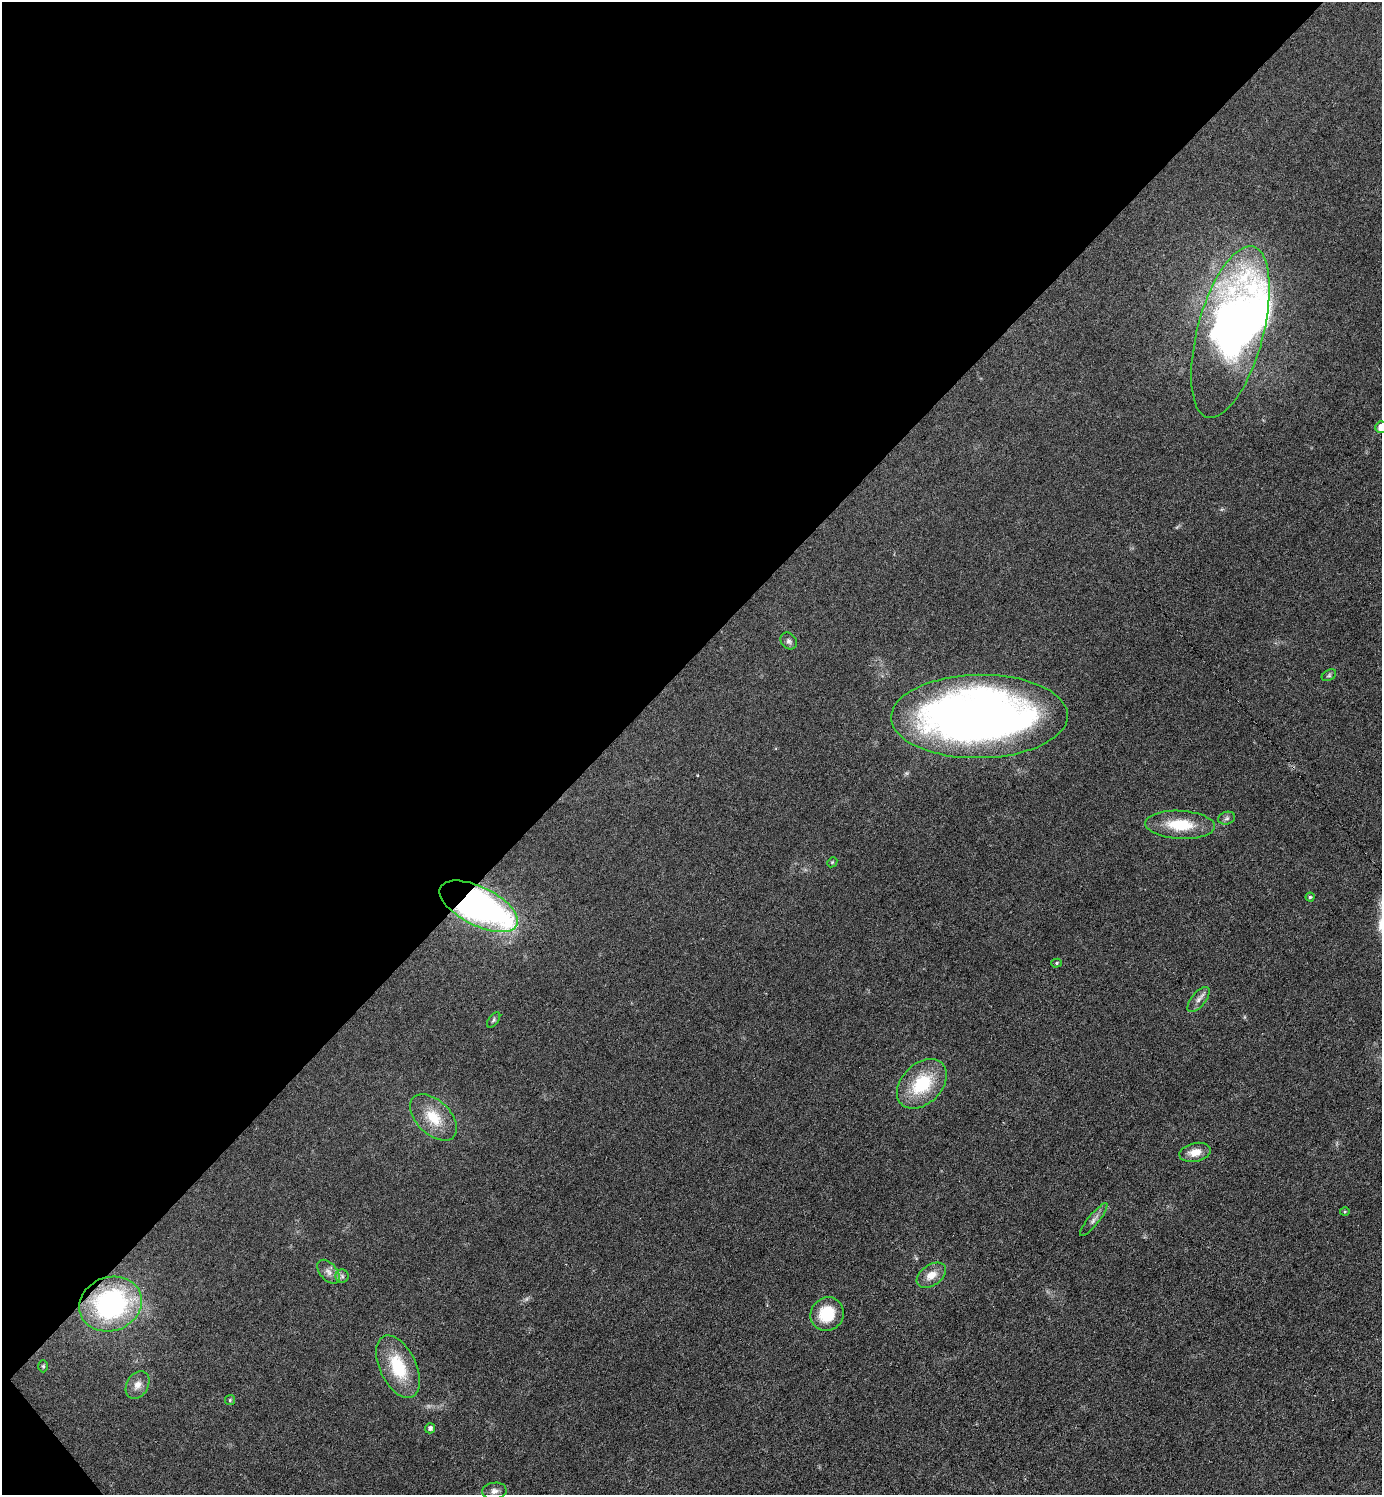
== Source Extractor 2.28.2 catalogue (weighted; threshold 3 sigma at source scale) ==
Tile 5 of 4 x 4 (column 1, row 2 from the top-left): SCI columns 300-1679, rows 2988-4480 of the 5975 x 5976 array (HDU 1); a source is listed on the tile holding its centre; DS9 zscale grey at full resolution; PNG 1384 x 1497 px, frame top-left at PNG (2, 2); each listed source drawn as its Kron ellipse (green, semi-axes under 4 px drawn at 4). Shown black and unused: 45% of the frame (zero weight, under 3 of 6 exposures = <1% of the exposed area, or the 3 px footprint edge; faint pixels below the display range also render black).
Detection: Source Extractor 2.28.2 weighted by HDU 2 'WHT'; one run over the whole footprint, this tile lists its part. Background 0.0329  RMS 0.0039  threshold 0.016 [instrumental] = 3 sigma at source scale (4.09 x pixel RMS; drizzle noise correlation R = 1.36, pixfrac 0.8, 0.05/0.05 arcsec/px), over >= 5 px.
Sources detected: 32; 1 too faint to see at this stretch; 1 inside a brighter object's white glare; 1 cosmic-ray / hot-pixel residue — neither listed nor drawn; the other 29 listed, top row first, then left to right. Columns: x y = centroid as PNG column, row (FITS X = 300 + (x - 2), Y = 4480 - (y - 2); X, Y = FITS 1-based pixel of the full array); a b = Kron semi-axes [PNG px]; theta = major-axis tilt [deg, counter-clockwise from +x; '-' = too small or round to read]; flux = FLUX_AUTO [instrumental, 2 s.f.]
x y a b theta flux
1230 332 88 33 75 210
1381 427 6 5 - 3.6
789 641 9 7 -48 1.2
1329 675 8 5 30 0.7
979 716 88 41 1 330
1227 818 8 6 16 0.93
1180 825 35 14 -3 13
832 862 5 4 - 0.44
1310 897 4 4 - 0.52
479 906 43 19 -26 160
1057 963 5 4 - 0.55
1198 1000 15 7 51 2.1
494 1020 9 5 53 0.69
922 1084 29 20 44 20
433 1117 28 17 -44 11
1195 1152 16 9 12 4.3
1345 1212 5 3 - 0.37
1094 1220 20 5 51 1.8
328 1272 14 8 -49 2.3
931 1275 16 10 36 4.5
342 1276 6 6 - 0.96
110 1304 32 27 18 66
827 1314 17 16 - 12
43 1366 6 5 - 0.56
398 1367 33 18 -65 18
138 1385 15 10 60 3.2
230 1400 5 5 - 0.55
430 1428 5 5 - 1.3
494 1491 12 8 8 1.9
Overlapping masked pixels (flux is a lower limit): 2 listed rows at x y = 479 906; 110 1304
Isophote crosses this tile's border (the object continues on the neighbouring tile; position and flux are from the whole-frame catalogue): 1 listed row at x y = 1381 427